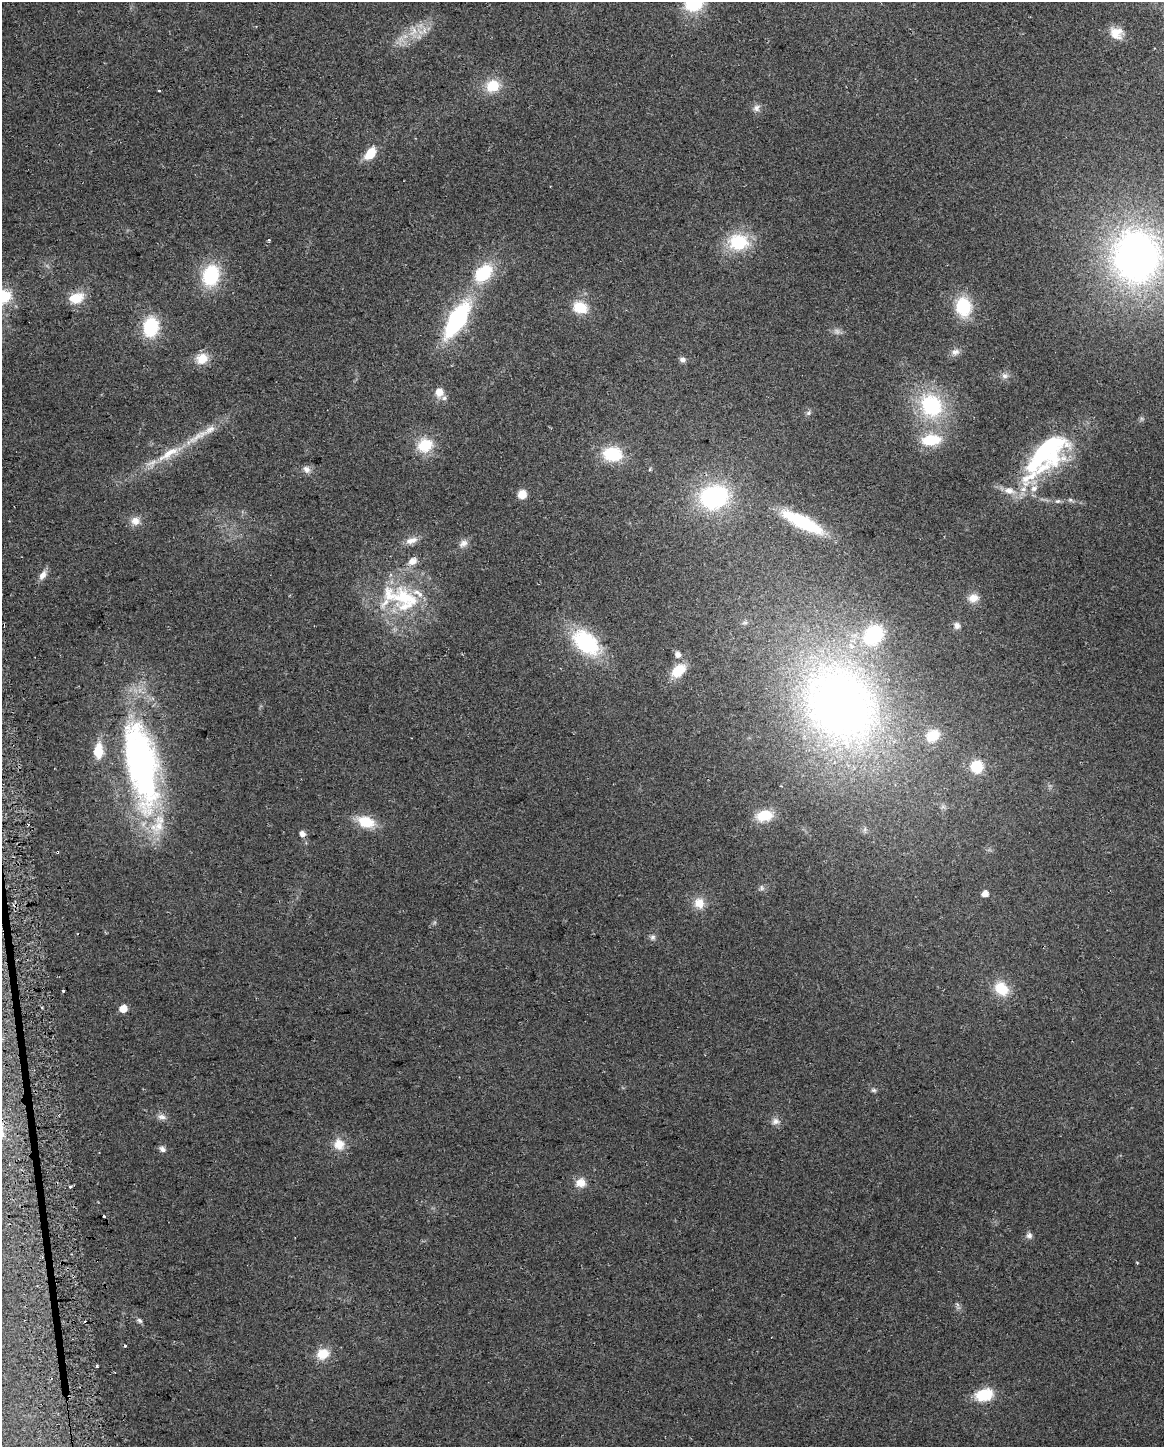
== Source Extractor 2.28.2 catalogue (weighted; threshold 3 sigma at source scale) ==
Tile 7 of 4 x 3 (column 3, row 2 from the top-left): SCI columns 2355-3516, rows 1504-2948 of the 4710 x 4405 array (HDU 1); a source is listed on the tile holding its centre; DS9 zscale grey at full resolution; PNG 1166 x 1449 px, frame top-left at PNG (2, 2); no overlay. Shown black and unused: <1% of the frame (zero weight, under 2 of 3 exposures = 2% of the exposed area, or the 3 px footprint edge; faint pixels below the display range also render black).
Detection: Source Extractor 2.28.2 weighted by HDU 2 'WHT'; one run over the whole footprint, this tile lists its part. Background 0.192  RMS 0.013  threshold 0.0605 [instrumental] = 3 sigma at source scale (4.5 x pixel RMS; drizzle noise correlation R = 1.50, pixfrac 1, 0.0396/0.0396 arcsec/px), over >= 5 px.
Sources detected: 93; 1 too faint to see at this stretch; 3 inside a brighter object's white glare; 6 cosmic-ray / hot-pixel residue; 1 long thin detection or spike segment (spike, bleed or trail) — not listed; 5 inside a brighter listed object's ellipse — not listed separately; the other 77 listed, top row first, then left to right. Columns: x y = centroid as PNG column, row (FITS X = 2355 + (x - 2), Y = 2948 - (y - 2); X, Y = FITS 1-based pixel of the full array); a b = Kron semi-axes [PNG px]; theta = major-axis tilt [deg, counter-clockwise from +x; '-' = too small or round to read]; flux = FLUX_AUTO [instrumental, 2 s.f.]
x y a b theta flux
694 4 21 17 22 58
413 31 14 8 54 13
1116 33 15 13 -15 17
492 86 15 13 25 30
159 90 3 3 - 3.1
756 108 10 7 50 5.4
371 153 11 7 50 33
738 242 21 17 -1 66
1136 257 59 52 90 550
483 273 20 14 44 63
211 275 22 17 76 76
2 296 17 14 6 52
76 298 19 12 16 26
580 307 15 12 -15 31
963 307 19 15 -81 56
457 320 34 14 58 170
151 327 19 14 80 65
955 352 11 8 17 6.8
202 359 14 12 31 20
682 359 7 6 - 5.2
1005 376 9 7 -30 4.9
439 392 8 8 - 14
444 398 7 6 - 3.5
931 405 33 28 -53 110
808 413 6 6 - 2.8
931 440 20 12 7 44
425 445 16 14 23 39
168 454 38 11 33 34
612 454 18 13 -7 59
1041 456 52 19 3 78
307 469 11 9 -47 6.6
650 469 6 3 71 1.5
1034 488 10 8 31 7.6
1023 489 9 6 1 6
522 494 8 8 - 16
714 497 28 22 15 170
1058 501 6 5 - 2.6
135 521 11 11 - 11
802 522 46 12 -27 92
411 540 18 8 16 11
463 543 12 9 31 7.3
412 561 13 10 33 11
43 575 13 7 58 8.6
405 597 49 29 -17 110
973 598 13 10 12 12
957 626 9 8 - 5.3
586 642 25 16 -40 130
678 654 6 6 - 7.5
678 670 17 11 40 30
841 705 98 80 -58 840
933 736 13 10 35 33
98 751 12 7 86 38
141 764 105 35 -80 470
977 766 11 11 - 37
764 815 16 11 10 38
366 822 19 12 -18 35
302 834 7 6 - 6.6
762 888 8 5 -84 3.2
985 894 5 5 - 10
699 903 15 14 - 16
652 937 7 7 - 3.8
1001 989 17 13 -39 33
63 991 3 3 - 4.5
123 1009 5 5 - 22
874 1090 7 5 -19 2.5
162 1117 12 7 -12 6.2
775 1121 11 9 16 6.5
339 1144 15 13 -59 19
162 1149 9 7 -35 4.6
581 1183 13 12 - 13
70 1187 4 3 - 2.2
1029 1235 8 8 - 4.5
1137 1263 3 3 - 1.5
139 1321 7 6 - 3
323 1354 14 11 23 23
97 1366 3 3 - 2.8
984 1395 17 12 13 44
Isophote crosses this tile's border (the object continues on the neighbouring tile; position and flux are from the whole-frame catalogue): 2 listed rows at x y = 694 4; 2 296